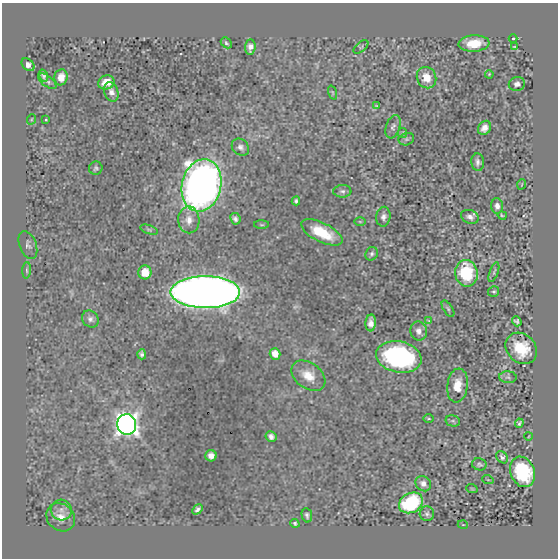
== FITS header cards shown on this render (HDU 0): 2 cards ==
NAXIS1  =                  556 /
NAXIS2  =                  556 /

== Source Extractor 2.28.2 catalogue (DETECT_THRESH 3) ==
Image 556 x 556 px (HDU 0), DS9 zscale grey, 1 PNG px = 1 image px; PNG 560 x 560 px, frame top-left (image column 1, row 556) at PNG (2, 3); each listed source drawn as its Kron ellipse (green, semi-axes under 4 px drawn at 4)
Background -2.39e-05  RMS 0.0012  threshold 0.00351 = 3 sigma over >= 5 px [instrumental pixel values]
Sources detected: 82; all 82 listed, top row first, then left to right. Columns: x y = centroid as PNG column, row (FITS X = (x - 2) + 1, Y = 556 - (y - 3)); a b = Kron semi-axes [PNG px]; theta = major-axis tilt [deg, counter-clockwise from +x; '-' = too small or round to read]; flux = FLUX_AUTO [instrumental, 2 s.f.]
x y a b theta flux
513 38 4 3 - 0.1
226 43 6 4 -46 0.14
474 43 15 8 4 1.8
514 46 3 2 - 0.045
250 47 8 5 83 0.39
361 47 9 5 39 0.12
28 65 7 5 -42 0.4
489 74 4 3 - 0.076
43 76 6 4 -71 0.21
61 77 8 6 81 0.76
427 78 11 9 -66 1.2
47 81 11 5 -37 0.22
106 82 8 7 - 1
517 84 8 7 - 0.31
111 92 10 7 -74 0.42
332 92 7 3 -71 0.081
377 105 4 2 - 0.052
32 119 5 3 - 0.064
46 120 3 2 - 0.06
393 127 12 7 71 0.29
484 128 7 6 - 0.51
402 133 5 4 - 0.09
406 139 8 6 20 0.15
240 147 9 7 -42 0.33
478 162 9 6 -85 0.28
96 168 7 6 - 0.19
522 184 5 3 - 0.069
202 185 26 19 77 53
342 191 9 6 1 0.24
296 201 4 3 - 0.15
497 206 7 6 - 0.37
502 216 4 2 - 0.092
383 217 10 7 84 0.35
470 217 9 6 -20 0.38
235 219 6 5 - 0.23
189 220 13 10 -89 0.77
360 222 6 4 -1 0.1
262 225 7 3 -1 0.098
149 230 9 4 -18 0.14
322 232 22 9 -27 2.4
28 245 14 8 -68 0.34
372 254 7 6 - 0.2
27 270 8 3 87 0.11
145 272 7 6 - 1.2
494 272 10 3 70 0.11
466 273 13 11 -80 4.4
494 291 5 5 - 0.12
205 292 35 16 0 120
448 309 9 4 -57 0.16
90 319 9 7 -46 0.3
429 321 4 2 - 0.057
517 321 5 4 - 0.16
371 323 8 5 87 0.48
419 331 9 8 - 0.44
521 348 17 14 -45 2.2
142 354 5 4 - 0.22
275 354 6 5 - 0.87
399 357 23 15 -12 11
308 376 19 12 -37 1.3
508 377 9 6 -4 0.21
457 385 17 10 83 1.2
429 419 5 3 - 0.081
453 421 7 5 -13 0.16
519 423 5 3 - 0.12
127 424 10 9 - 59
271 436 5 5 - 0.3
529 436 4 2 - 0.052
211 456 5 5 - 0.45
502 457 7 5 -49 0.22
479 464 7 6 - 0.16
523 472 16 12 -68 5.7
488 480 6 3 -19 0.067
423 484 8 7 - 0.38
472 489 6 3 -19 0.062
411 503 12 9 28 5.7
198 509 6 4 47 0.23
61 510 10 10 - 0.49
427 514 7 7 - 0.22
307 515 7 5 -80 0.18
61 517 15 13 -42 0.92
295 523 4 3 - 0.13
463 525 5 3 - 0.059